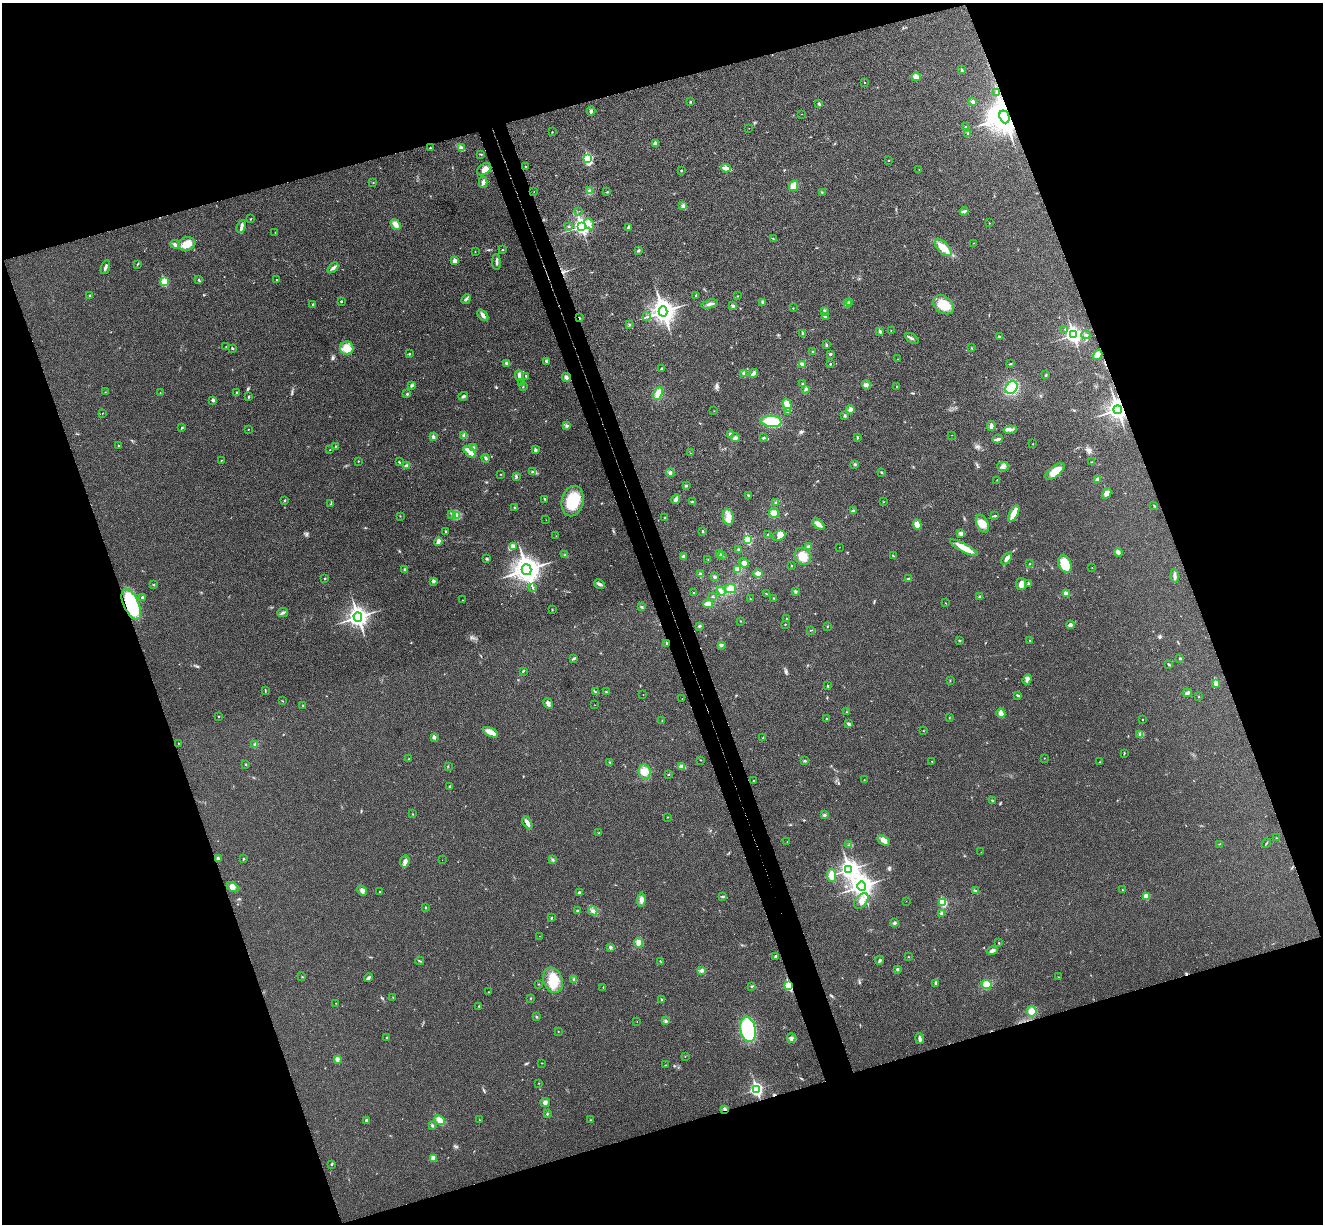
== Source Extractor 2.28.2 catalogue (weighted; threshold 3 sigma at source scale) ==
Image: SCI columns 56-5336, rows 169-5055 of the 5394 x 5345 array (HDU 1 of 3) = the unmasked area's bounding box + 8 px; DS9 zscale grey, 4 x 4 block average (1 PNG px = mean of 4 x 4 image px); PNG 1325 x 1226 px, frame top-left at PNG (2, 3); each listed source drawn as its Kron ellipse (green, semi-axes under 4 px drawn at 4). Shown black and unused: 39% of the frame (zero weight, under 3 of 4 exposures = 6% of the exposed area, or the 3 px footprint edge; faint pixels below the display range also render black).
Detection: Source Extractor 2.28.2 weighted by HDU 2 'WHT'. Background 0.0349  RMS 0.0066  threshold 0.0298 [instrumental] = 3 sigma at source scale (4.5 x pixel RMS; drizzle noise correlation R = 1.50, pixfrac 1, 0.05/0.05 arcsec/px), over >= 5 px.
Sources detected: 435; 2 too faint to see at this stretch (4 x 4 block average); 2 cosmic-ray / hot-pixel residue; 2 long thin detections or spike segments (spike, bleed or trail) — neither listed nor drawn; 4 coinciding with a brighter row at this scale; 11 inside a brighter listed object's ellipse — not listed separately; the other 414 listed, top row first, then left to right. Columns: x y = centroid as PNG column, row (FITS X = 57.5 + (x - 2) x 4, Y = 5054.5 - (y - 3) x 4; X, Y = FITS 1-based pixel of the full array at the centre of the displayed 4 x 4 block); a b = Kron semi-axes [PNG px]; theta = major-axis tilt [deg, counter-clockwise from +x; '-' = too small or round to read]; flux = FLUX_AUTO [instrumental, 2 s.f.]
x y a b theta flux
962 70 2 2 - 12
916 77 5 3 - 17
864 82 2 2 - 1.9
997 93 2 2 - 2
690 102 2 2 - 3.7
973 102 3 2 - 12
819 104 4 3 - 4.7
591 111 4 3 - 7
801 114 2 2 - 0.63
1005 117 6 5 - 6600
966 127 2 2 - 3.1
749 128 2 2 - 0.68
552 132 2 2 - 3.2
968 134 3 2 - 2.9
655 143 2 2 - 37
461 147 3 2 - 3.6
430 148 2 2 - 2.7
481 154 2 2 - 2.5
588 158 3 3 - 290
889 160 2 2 - 1.5
525 166 2 2 - 3.5
726 168 5 3 - 17
484 169 8 5 35 19
919 169 2 2 - 1
681 170 2 2 - 3.1
373 182 2 2 - 1.3
483 182 5 3 - 13
794 186 5 4 - 36
589 191 2 2 - 2.4
534 192 2 2 - 1.1
607 192 3 2 - 2.1
822 192 2 2 - 1.9
683 206 4 3 - 7.1
579 211 2 2 - 0.91
964 211 4 2 - 6.9
250 219 3 2 - 2.2
989 223 2 2 - 2
589 224 6 3 -61 15
396 225 6 4 -51 22
568 226 2 2 - 2.8
581 226 3 3 - 1400
241 227 7 3 66 11
628 227 4 2 - 5.4
275 232 2 2 - 1
773 239 2 2 - 1
973 243 2 2 - 0.83
175 244 5 3 - 11
187 244 9 6 16 45
943 248 10 5 -46 49
502 250 3 2 - 2.3
638 250 3 2 - 5.4
475 252 2 2 - 1.3
455 261 2 2 - 56
496 262 8 2 -89 9.9
137 264 3 2 - 2.7
105 267 7 2 71 10
333 268 6 3 43 11
276 279 2 2 - 2.1
199 280 3 2 - 3.2
164 282 2 2 - 210
89 295 2 2 - 6.3
696 295 2 2 - 4.7
738 296 2 2 - 3
466 299 5 2 - 7
341 301 2 2 - 6.6
763 302 4 3 - 6.7
850 302 4 2 - 4.9
709 304 8 3 14 13
847 304 3 2 - 4.7
313 305 4 2 - 5.7
944 305 11 8 -35 84
733 306 3 3 - 6.7
793 308 2 2 - 1.8
663 311 5 4 - 2900
825 312 3 3 - 8.8
483 315 7 3 -50 13
646 317 3 2 - 2.5
826 317 4 3 - 7.4
579 318 2 2 - 3.5
629 324 3 2 - 3.1
1065 329 2 2 - 2.6
891 330 2 2 - 1.3
880 331 4 2 - 7.7
803 334 4 2 - 8.4
1073 335 4 3 - 1200
1086 335 4 2 - 4.9
999 337 4 3 - 5.5
912 338 7 2 -33 6.3
827 345 3 2 - 3.3
226 347 2 2 - 1.2
232 348 2 2 - 8.5
347 348 7 6 - 57
972 348 2 2 - 2.3
813 352 2 2 - 2.9
409 354 2 2 - 7
830 354 3 2 - 4.8
1098 355 5 4 - 19
898 359 2 2 - 0.87
546 361 2 2 - 2.8
507 363 3 3 - 9.7
802 364 3 3 - 9.2
830 364 2 2 - 6.6
1010 364 3 2 - 3.3
662 369 3 2 - 5.2
744 373 4 3 - 14
753 373 5 4 - 12
1046 375 2 2 - 1.8
519 376 5 3 - 14
526 376 3 2 - 4.4
566 377 4 3 - 9.6
522 382 2 2 - 2.3
803 384 2 2 - 3.7
412 385 3 3 - 5.7
866 385 5 3 - 8.6
896 386 2 2 - 1.6
523 387 2 2 - 1.1
1011 387 7 5 53 190
806 389 3 2 - 8.9
105 392 2 2 - 1.4
237 392 2 2 - 2.8
160 393 2 2 - 1.2
658 393 7 3 67 48
407 394 2 2 - 4.5
249 396 3 2 - 2.7
463 396 5 2 - 6.7
213 400 2 2 - 19
787 405 6 4 -73 43
850 410 4 4 - 10
1118 410 4 3 - 1800
714 411 2 2 - 1
788 412 3 3 - 7.9
102 413 2 2 - 1
845 416 3 2 - 5
771 421 10 5 -4 120
567 425 2 2 - 3.4
991 426 5 3 - 14
182 428 3 2 - 3
248 429 2 2 - 2.1
1010 430 7 3 7 11
730 434 4 3 - 8.3
464 435 3 3 - 6.9
952 435 2 2 - 1.2
433 437 4 3 - 8.5
857 437 3 2 - 3.3
735 438 4 3 - 10
764 438 3 2 - 4.3
998 439 5 2 - 11
1033 444 2 2 - 2
119 445 2 2 - 6.3
335 446 2 2 - 2.7
473 448 3 3 - 12
330 450 2 2 - 1.7
535 450 2 2 - 21
470 452 7 3 -43 42
690 453 2 2 - 1.1
486 458 4 3 - 7.4
221 460 2 2 - 1.5
358 461 2 2 - 2.4
399 462 3 2 - 3
1092 462 2 2 - 1.8
855 464 3 2 - 3.7
407 466 4 3 - 13
1003 466 5 4 - 14
1055 471 11 5 38 62
532 472 3 2 - 4.4
881 472 2 2 - 2
670 473 4 3 - 7.4
501 474 2 2 - 1.5
516 476 3 2 - 4.1
1097 479 4 3 - 7.4
997 480 2 2 - 1.2
686 486 3 2 - 3.7
1107 493 6 4 62 13
748 495 2 2 - 4
545 499 3 2 - 3.7
676 499 5 3 - 17
284 500 3 2 - 2.4
573 501 15 11 77 140
692 502 3 2 - 6.1
776 502 2 2 - 3.6
884 502 2 2 - 1.1
331 503 2 2 - 1.9
1154 506 3 2 - 2.6
514 507 2 2 - 2.8
853 511 3 2 - 8.6
774 513 5 4 - 22
452 514 2 2 - 2.5
1014 514 9 3 62 65
457 515 4 3 - 11
400 516 2 2 - 1.3
995 516 3 2 - 2.1
728 517 8 5 -80 30
665 518 3 2 - 2.3
546 520 2 2 - 0.72
818 524 7 3 -38 26
982 524 9 5 -66 37
917 525 5 4 - 24
703 531 3 2 - 3.2
446 532 3 2 - 3.7
961 534 3 3 - 5.8
767 535 2 2 - 2.1
556 536 2 2 - 0.9
779 536 7 5 21 18
748 540 2 2 - 250
438 541 4 3 - 15
513 547 3 2 - 3.4
808 547 3 3 - 7.8
839 547 2 2 - 0.73
964 548 16 3 -28 66
739 550 3 3 - 7.1
1118 553 4 4 - 8.4
719 554 3 2 - 5.5
564 555 3 2 - 2.9
722 555 3 2 - 6.3
683 556 4 2 - 5.8
803 556 9 7 -55 59
893 556 2 2 - 3.1
1007 558 7 3 53 17
487 559 3 2 - 4.4
708 559 2 2 - 0.91
744 563 5 4 - 13
1030 564 2 2 - 1.7
1065 564 9 6 -69 94
792 565 2 2 - 1.7
1092 567 2 2 - 0.84
738 569 4 4 - 21
405 570 2 2 - 22
527 570 5 5 - 3900
758 573 4 4 - 13
700 574 3 3 - 7.4
1175 576 6 3 -86 14
715 577 3 2 - 6
325 578 2 2 - 2.3
908 579 3 3 - 4.4
433 581 3 3 - 7.8
1029 583 2 2 - 16
599 584 5 3 - 10
1021 584 6 5 - 21
153 585 2 2 - 1.8
532 587 2 2 - 2
730 589 5 4 - 23
721 591 5 3 - 13
795 591 3 3 - 5.8
694 593 2 2 - 1.9
1066 593 4 2 - 17
766 594 2 2 - 2
713 596 2 2 - 2.8
142 597 2 2 - 7.4
980 597 3 2 - 3.7
774 598 2 2 - 1.7
751 599 2 2 - 2.5
462 600 2 2 - 1.3
945 603 2 2 - 1.2
131 604 16 7 -65 210
708 604 5 3 - 18
642 607 3 2 - 3.3
552 610 3 2 - 2.5
283 612 5 2 - 4.5
358 617 4 4 - 1700
786 618 2 2 - 3.1
740 621 2 2 - 1.4
785 624 2 2 - 3.9
1070 625 4 3 - 8.4
700 626 2 2 - 2.4
827 626 2 2 - 1.8
810 630 2 2 - 1.2
1030 640 2 2 - 1.8
959 641 3 2 - 3.3
667 644 4 2 - 5.7
721 645 4 3 - 6.3
574 658 4 2 - 7.2
1180 658 2 2 - 8.4
1169 664 4 2 - 4.5
523 671 3 2 - 4.3
1027 679 5 3 - 11
950 680 2 2 - 1.6
1216 683 2 2 - 41
827 686 2 2 - 2.6
265 691 2 2 - 1.7
595 692 3 2 - 3.2
607 692 4 2 - 3.5
1187 693 5 3 - 8.7
643 695 2 2 - 0.84
1017 695 3 2 - 3.6
1199 697 2 2 - 1.7
682 699 2 2 - 1
283 701 2 2 - 1.8
548 703 6 3 -57 11
595 705 2 2 - 0.8
303 706 2 2 - 5
847 712 2 2 - 2.2
1001 713 5 3 - 18
219 717 2 2 - 1.5
949 717 2 2 - 1.5
826 719 2 2 - 7.9
1142 719 2 2 - 3.2
662 721 2 2 - 1.2
849 724 3 2 - 9.8
923 731 2 2 - 1.2
490 732 8 4 -26 36
1139 734 2 2 - 2.7
434 737 2 2 - 37
763 738 4 2 - 2.5
178 743 2 2 - 2
255 745 3 3 - 9.5
1124 753 2 2 - 1.7
1044 758 2 2 - 1
409 759 2 2 - 2.8
700 760 2 2 - 1.4
805 761 4 2 - 4.4
932 761 2 2 - 2.7
610 762 2 2 - 2.8
1100 762 2 2 - 0.98
245 764 2 2 - 1.6
448 766 2 2 - 1.4
682 766 4 3 - 13
645 772 7 6 - 27
668 774 3 2 - 2.3
864 780 2 2 - 1.4
753 781 2 2 - 1.8
450 787 2 2 - 3.4
992 800 3 2 - 3.7
413 814 2 2 - 1.6
825 815 3 2 - 5.9
668 817 2 2 - 1.1
527 823 7 3 -61 16
598 833 2 2 - 2.2
1276 838 2 2 - 1.5
787 841 2 2 - 0.89
884 841 7 2 -30 12
1266 843 5 2 - 2.3
1219 844 2 2 - 1.5
849 845 2 2 - 1.2
981 852 2 2 - 0.84
218 858 2 2 - 9.3
243 859 2 2 - 1.7
442 860 2 2 - 0.5
553 860 3 2 - 4.7
405 861 6 4 63 14
849 869 4 3 - 1700
832 875 7 4 -86 37
862 886 5 4 - 2200
233 887 6 4 -30 23
1122 890 2 2 - 2
362 891 5 3 - 13
380 891 2 2 - 2.9
975 891 3 2 - 4.1
579 892 2 2 - 4.8
1146 896 2 2 - 82
723 897 2 2 - 2.3
641 900 7 4 88 19
861 901 9 5 49 28
906 901 2 2 - 0.51
943 902 3 2 - 230
426 908 2 2 - 6.2
577 911 3 2 - 5.3
593 911 5 3 - 9
941 913 3 2 - 6.3
551 918 2 2 - 3.9
894 923 3 3 - 6.6
539 936 2 2 - 1.2
639 943 5 4 - 21
999 943 2 2 - 4.6
610 947 3 2 - 7.8
992 951 6 3 13 11
776 956 3 2 - 4
908 956 2 2 - 1.7
880 960 4 2 - 5.3
419 961 4 2 - 3.6
660 961 3 2 - 1.8
897 969 3 2 - 4.7
701 971 4 3 - 7.7
302 977 2 2 - 2
1058 977 2 2 - 1.3
369 978 4 3 - 7.3
574 979 3 2 - 3.8
553 980 13 9 -69 89
936 983 2 2 - 2.7
539 984 2 2 - 1.6
986 984 5 4 - 48
752 986 2 2 - 3.9
789 986 3 2 - 350
603 987 3 2 - 2.7
488 992 2 2 - 1
393 997 2 2 - 2.2
531 998 2 2 - 1.7
662 1000 2 2 - 3.7
336 1003 2 2 - 0.78
479 1006 2 2 - 1.3
1032 1011 5 5 - 41
536 1017 2 2 - 2.3
637 1021 2 2 - 0.93
666 1021 3 2 - 7.3
748 1030 12 7 -79 300
558 1031 2 2 - 1.4
387 1037 2 2 - 7.1
791 1038 5 4 - 12
920 1039 5 2 - 12
685 1057 2 2 - 0.97
337 1059 2 2 - 44
542 1063 2 2 - 1.2
666 1065 2 2 - 1.2
539 1083 2 2 - 1.5
756 1089 3 2 - 880
545 1102 4 4 - 11
725 1109 3 2 - 6.9
547 1114 2 2 - 2.8
366 1120 3 2 - 4.7
440 1120 5 3 - 26
479 1120 2 2 - 1
590 1120 2 2 - 2
432 1125 3 2 - 4.2
433 1158 3 3 - 23
332 1164 2 2 - 1.9
Overlapping masked pixels (flux is a lower limit): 7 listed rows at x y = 1005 117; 579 318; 1118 410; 131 604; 667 644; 789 986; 725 1109
Diffuse or blended objects may show on this block-average render without a row.